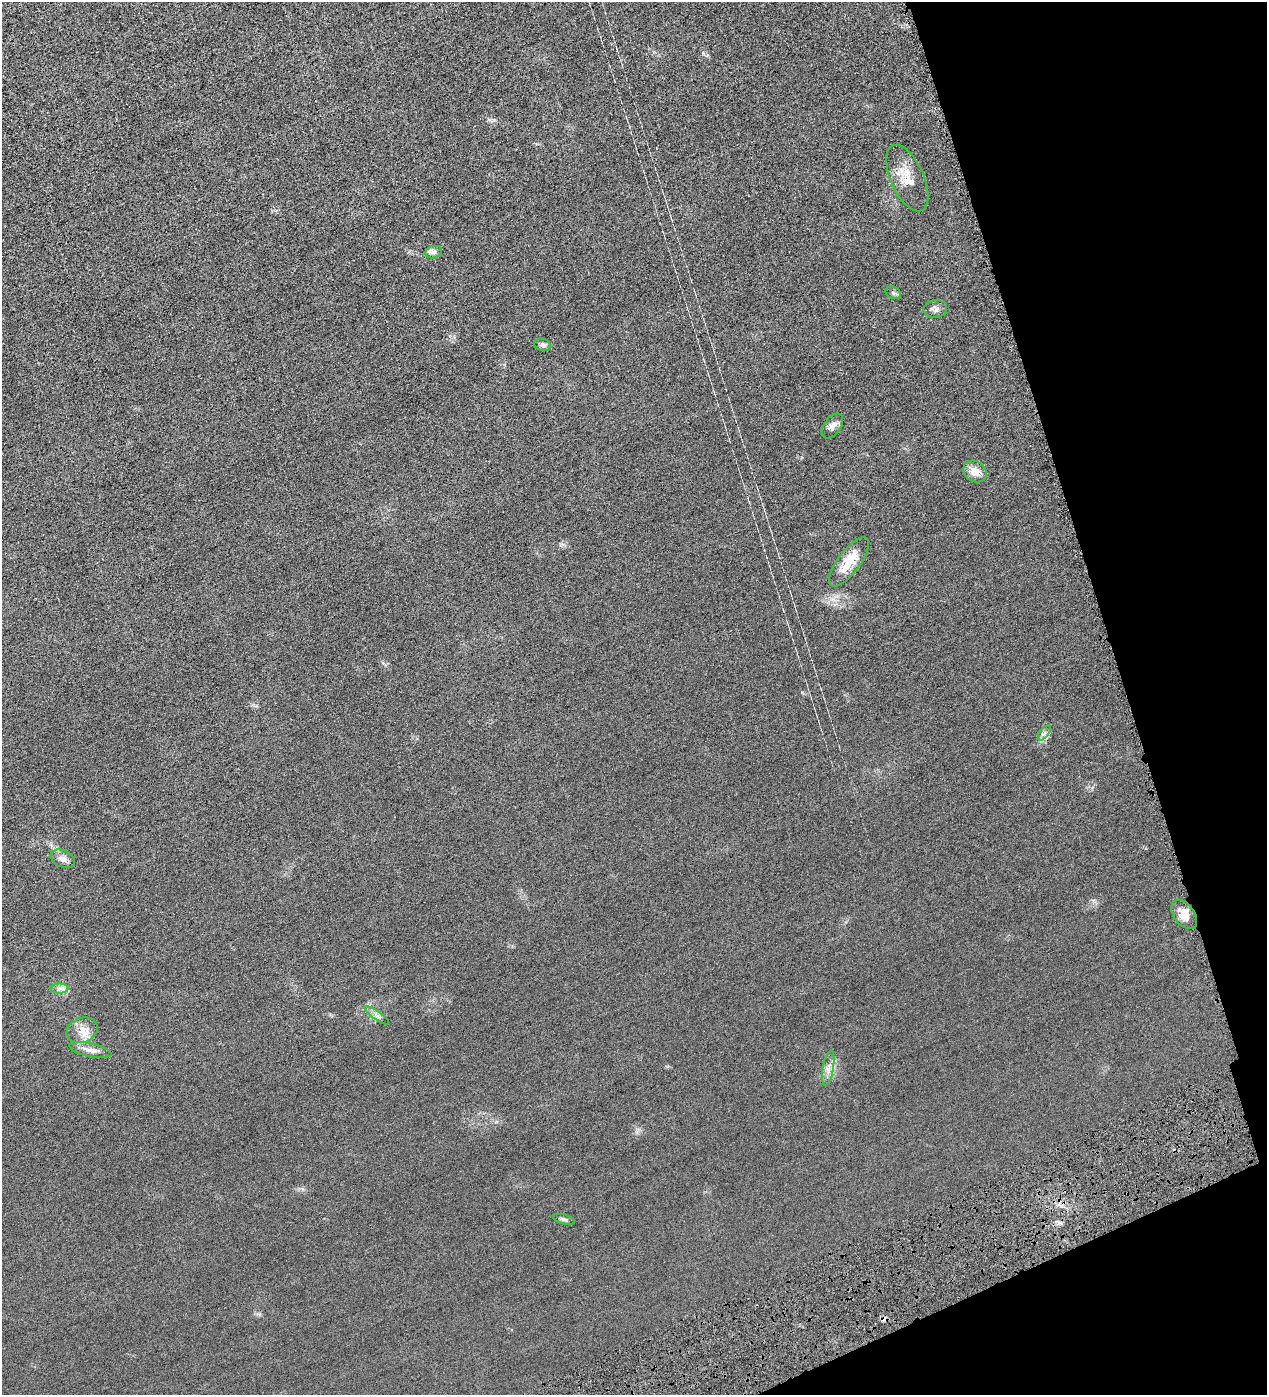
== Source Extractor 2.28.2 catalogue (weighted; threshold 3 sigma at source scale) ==
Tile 12 of 4 x 4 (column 4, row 3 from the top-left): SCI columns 3956-5220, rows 1396-2788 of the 5513 x 5577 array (HDU 1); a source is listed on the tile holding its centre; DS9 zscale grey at full resolution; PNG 1269 x 1397 px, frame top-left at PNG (2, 2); each listed source drawn as its Kron ellipse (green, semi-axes under 4 px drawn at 4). Shown black and unused: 15% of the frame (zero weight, under 4 of 8 exposures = <1% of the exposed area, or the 3 px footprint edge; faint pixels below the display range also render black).
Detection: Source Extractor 2.28.2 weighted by HDU 2 'WHT'; one run over the whole footprint, this tile lists its part. Background 0.0133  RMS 0.0042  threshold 0.0173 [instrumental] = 3 sigma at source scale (4.09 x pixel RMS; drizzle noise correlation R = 1.36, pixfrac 0.8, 0.05/0.05 arcsec/px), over >= 5 px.
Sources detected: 19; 1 cosmic-ray / hot-pixel residue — neither listed nor drawn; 1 inside a brighter listed object's ellipse — not listed separately; the other 17 listed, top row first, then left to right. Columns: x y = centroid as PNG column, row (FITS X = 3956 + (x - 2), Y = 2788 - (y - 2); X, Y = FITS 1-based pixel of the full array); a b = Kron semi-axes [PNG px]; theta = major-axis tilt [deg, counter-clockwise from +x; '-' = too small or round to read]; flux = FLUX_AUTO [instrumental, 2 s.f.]
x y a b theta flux
907 178 35 16 -66 7.3
434 252 8 6 16 1.1
893 293 8 6 -21 0.77
935 309 12 9 6 1.5
543 345 8 6 -16 1.1
832 426 14 8 54 2
975 472 12 10 -36 4
849 562 30 11 53 9.4
1044 733 8 4 53 0.99
63 859 13 8 -25 1.8
1184 914 16 10 -52 4.7
59 989 9 5 0 1.2
377 1015 14 4 -35 1.2
82 1030 16 12 21 4.1
90 1050 21 6 -12 2.7
828 1068 18 5 81 2.2
564 1219 11 5 -15 0.87